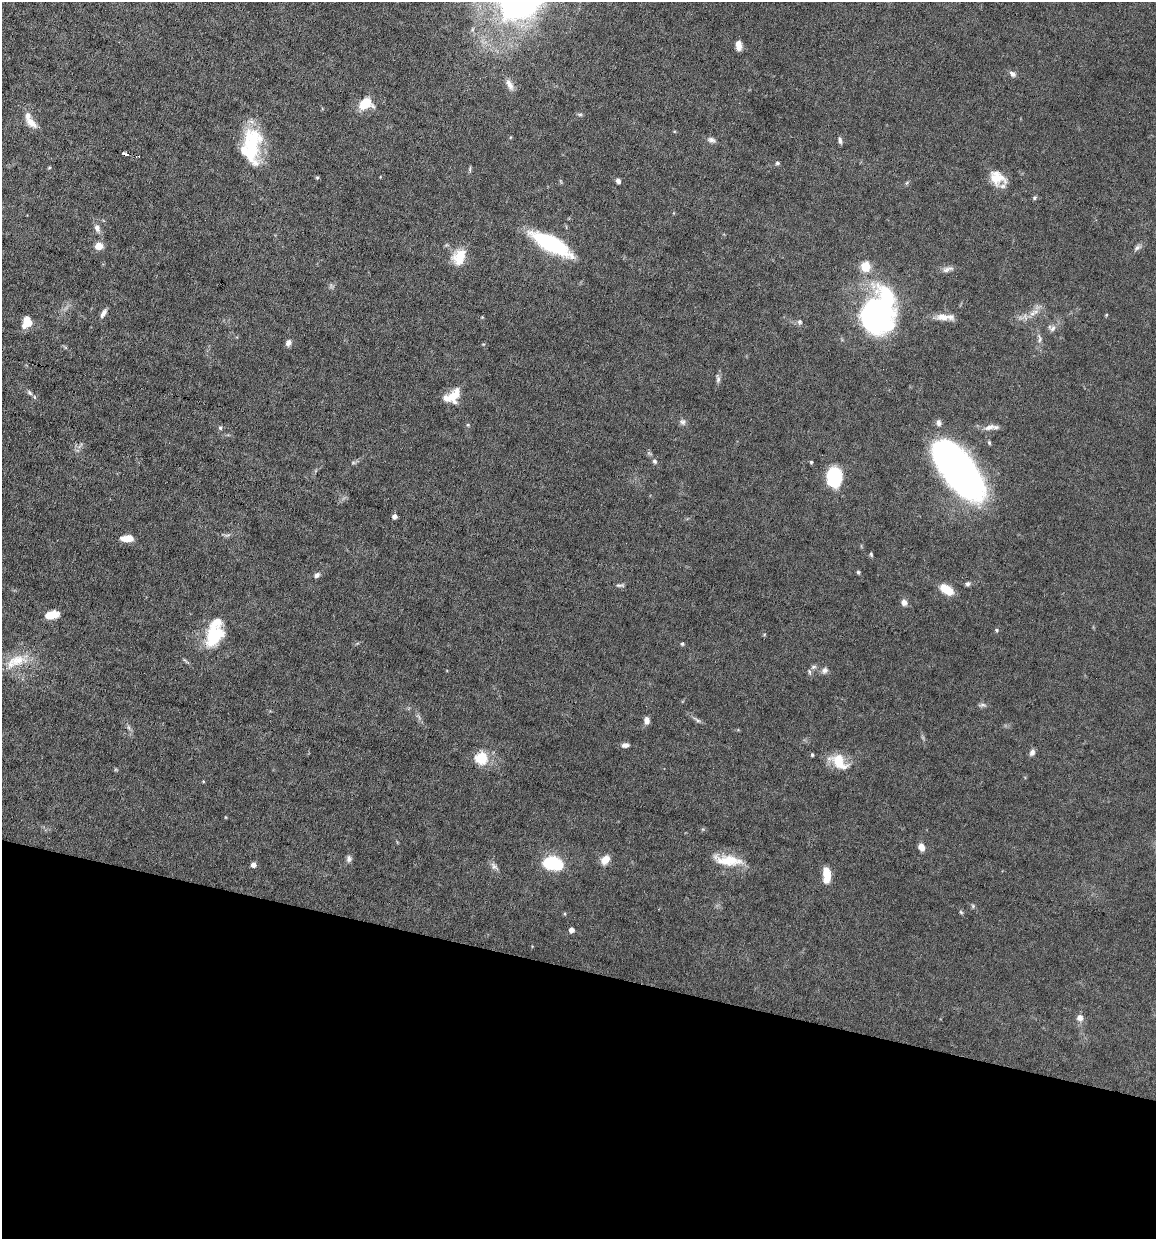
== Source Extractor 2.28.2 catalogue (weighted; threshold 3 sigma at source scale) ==
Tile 15 of 4 x 4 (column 3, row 4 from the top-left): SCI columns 2427-3580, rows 1-1237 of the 4972 x 4949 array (HDU 1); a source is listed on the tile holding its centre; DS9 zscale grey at full resolution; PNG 1158 x 1241 px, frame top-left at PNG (2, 2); no overlay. Shown black and unused: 22% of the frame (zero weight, under 6 of 12 exposures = <1% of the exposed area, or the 3 px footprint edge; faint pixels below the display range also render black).
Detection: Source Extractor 2.28.2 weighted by HDU 2 'WHT'; one run over the whole footprint, this tile lists its part. Background 0.0782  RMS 0.0027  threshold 0.011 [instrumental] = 3 sigma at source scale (4.09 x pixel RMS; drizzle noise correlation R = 1.36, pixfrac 0.8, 0.05/0.05 arcsec/px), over >= 5 px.
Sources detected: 97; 2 inside a brighter object's white glare — not listed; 7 inside a brighter listed object's ellipse — not listed separately; the other 88 listed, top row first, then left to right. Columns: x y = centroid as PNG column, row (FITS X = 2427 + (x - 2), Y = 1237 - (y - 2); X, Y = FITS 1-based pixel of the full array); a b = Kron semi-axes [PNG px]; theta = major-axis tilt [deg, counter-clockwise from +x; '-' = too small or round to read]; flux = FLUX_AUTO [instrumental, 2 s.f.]
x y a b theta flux
738 45 10 6 -85 2
1012 74 9 6 -37 0.97
509 85 16 7 -63 1.7
365 104 13 10 20 6.4
580 114 7 4 0 0.4
31 123 19 9 -41 2.5
711 140 11 7 -13 0.95
840 140 10 4 -79 0.68
251 144 43 19 -89 17
125 154 6 3 -15 2.1
777 163 5 4 - 0.41
49 168 4 4 - 0.3
470 169 8 3 85 0.35
317 178 5 4 - 0.3
997 178 19 14 -23 4.9
618 181 6 5 - 0.72
906 183 6 4 69 0.35
1034 198 6 5 - 0.41
97 228 11 7 -68 1.3
551 243 34 12 -28 30
99 246 7 6 - 3.2
1137 248 10 5 31 0.85
459 257 20 14 65 5.8
865 267 5 5 - 15
947 269 16 6 16 1.2
879 310 42 31 -77 56
103 313 12 5 59 1.1
1032 314 13 8 21 2.1
1106 315 4 3 - 0.22
482 317 4 4 - 0.22
943 317 20 9 -5 2.8
27 321 11 8 -84 3.6
799 322 7 7 - 0.67
1052 328 12 8 -22 1.1
1039 338 14 5 -82 1
288 343 8 6 61 1
718 379 11 5 -81 0.79
29 393 9 5 -45 0.71
454 396 19 12 52 4.3
683 422 9 8 - 0.85
468 425 5 4 - 0.35
989 427 16 7 15 1.7
220 428 5 5 - 0.45
989 443 6 4 -69 0.34
654 461 6 5 - 0.58
811 462 4 4 - 0.3
353 463 6 4 19 0.42
957 468 58 25 -53 120
833 476 16 12 89 19
394 516 5 4 - 1.1
127 538 12 6 3 3.7
871 554 6 4 -47 0.31
858 572 5 5 - 0.36
317 575 8 6 37 0.86
968 584 6 5 - 0.62
619 585 8 4 -8 0.53
947 589 13 8 -34 5.7
904 603 8 7 - 1.2
52 615 13 7 10 4.1
996 630 5 4 - 0.4
214 635 27 18 55 12
682 644 5 4 - 0.39
17 660 27 15 5 6.6
813 667 8 6 16 0.64
824 670 9 8 - 0.95
982 705 12 5 9 0.65
698 720 9 5 -33 0.63
647 721 10 6 -89 1.2
128 727 7 4 -71 0.5
625 745 8 5 1 1.1
1032 752 8 6 72 0.97
812 755 4 3 - 0.41
481 758 6 6 - 24
839 762 24 14 -38 6.2
203 781 4 3 - 0.24
225 817 4 3 - 0.18
921 847 7 6 - 2.1
349 859 9 7 -87 0.82
605 860 9 7 50 3.2
728 860 37 12 -8 6.8
552 863 16 10 -11 18
253 865 5 5 - 1.3
494 866 12 7 -48 1
827 875 15 7 -89 5.8
973 906 6 5 - 0.4
961 912 7 4 -45 0.36
571 930 5 4 - 1.6
1080 1018 8 8 - 1.5